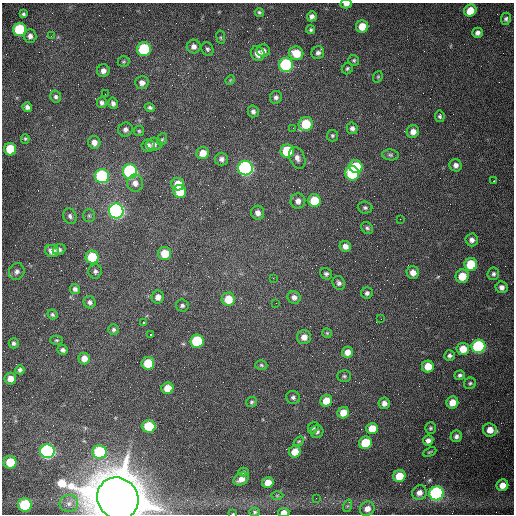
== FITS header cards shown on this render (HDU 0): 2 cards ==
NAXIS1  =                  512 /fastest changing axis
NAXIS2  =                  512 /next to fastest changing axis

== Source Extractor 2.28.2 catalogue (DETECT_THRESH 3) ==
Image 512 x 512 px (HDU 0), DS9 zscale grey, 1 PNG px = 1 image px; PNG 516 x 516 px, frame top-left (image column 1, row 512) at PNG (2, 3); each listed source drawn as its Kron ellipse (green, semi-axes under 4 px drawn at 4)
Background 1540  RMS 24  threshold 71.4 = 3 sigma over >= 5 px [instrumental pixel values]
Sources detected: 161; all 161 listed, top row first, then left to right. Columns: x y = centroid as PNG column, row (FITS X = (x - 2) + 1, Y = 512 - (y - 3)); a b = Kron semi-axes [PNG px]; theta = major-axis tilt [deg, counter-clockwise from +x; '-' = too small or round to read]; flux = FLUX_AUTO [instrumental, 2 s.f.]
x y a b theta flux
346 4 5 3 - 6.5e+03
470 10 6 5 - 2.4e+04
259 12 5 4 - 2.5e+03
23 14 4 3 - 2.9e+03
312 16 5 5 - 6.1e+03
506 19 6 5 - 3.7e+03
362 26 6 6 - 2.4e+04
19 29 6 6 - 9.5e+04
311 30 4 4 - 2.8e+03
478 33 5 5 - 6.5e+03
30 36 6 6 - 6.7e+03
51 36 2 2 - 1.2e+03
221 37 7 3 -82 2.0e+03
194 46 7 7 - 7.4e+03
144 49 7 7 - 1.3e+05
207 49 7 5 -61 3.4e+03
263 51 7 6 - 6.8e+03
258 53 7 6 - 1.2e+04
296 53 7 6 - 3.2e+04
318 53 7 6 - 5.7e+03
354 60 5 5 - 2.6e+03
124 62 6 5 - 2.4e+03
286 65 7 7 - 2.0e+05
347 69 6 5 - 2.8e+03
103 71 6 6 - 7.7e+03
378 77 6 4 68 2.0e+03
230 80 5 4 - 1.7e+03
142 83 7 6 - 8.1e+03
105 94 2 2 - 8.3e+02
56 97 6 5 - 4.1e+03
276 97 6 6 - 5.2e+03
102 103 5 5 - 4.7e+03
113 103 6 5 - 5.7e+03
27 107 5 4 - 5.8e+03
150 107 5 4 - 3.6e+03
253 111 6 5 - 5.1e+03
440 116 6 5 - 3.1e+03
306 124 7 6 - 6.1e+04
293 128 2 2 - 7.5e+02
352 128 6 5 - 5.1e+03
125 130 7 7 - 6.1e+03
139 131 5 5 - 2.3e+03
413 132 6 6 - 1.0e+04
332 136 6 5 - 3.0e+03
25 139 5 4 - 2.1e+03
162 139 6 5 - 2.5e+03
94 142 6 6 - 1.1e+04
154 144 7 6 - 5.2e+03
148 146 6 6 - 7.2e+03
10 149 6 6 - 5.9e+04
287 151 6 6 - 8.6e+04
203 153 6 6 - 1.8e+04
390 155 8 5 -7 3.5e+03
297 158 11 7 -68 9.0e+03
221 159 7 6 - 6.0e+03
456 165 6 6 - 7.1e+03
356 167 7 6 - 7.2e+04
245 168 7 7 - 4.4e+05
130 171 7 7 - 2.6e+05
352 173 7 7 - 1.2e+05
102 176 7 7 - 2.0e+05
493 181 2 2 - 1.4e+03
135 183 8 8 - 9.1e+03
178 184 6 6 - 2.7e+04
180 191 7 6 - 3.4e+04
298 201 7 7 - 9.0e+03
314 201 6 6 - 4.7e+04
365 208 7 6 - 3.6e+03
116 211 7 7 - 5.4e+05
258 213 7 6 - 8.7e+03
70 216 8 6 -62 4.7e+03
89 216 6 5 - 2.8e+03
400 219 2 2 - 3.6e+03
367 228 6 5 - 3.4e+03
472 240 6 6 - 6.8e+03
345 246 6 5 - 9.2e+03
59 249 6 5 - 4.5e+03
52 251 7 6 - 1.3e+04
165 254 6 6 - 3.3e+04
92 257 6 6 - 6.7e+04
471 264 6 6 - 5.7e+04
95 271 7 6 - 4.8e+03
17 272 8 7 - 6.1e+03
413 272 6 6 - 1.1e+04
326 274 6 5 - 3.8e+03
493 274 6 6 - 4.3e+03
462 276 7 6 - 2.9e+04
273 278 2 2 - 9.2e+02
339 283 7 6 - 4.7e+03
502 287 6 5 - 7.3e+03
75 289 5 4 - 5.1e+03
367 293 6 5 - 4.3e+03
158 297 6 6 - 9.5e+03
294 297 6 6 - 6.3e+03
228 299 6 6 - 3.2e+04
90 302 6 5 - 5.0e+03
276 303 2 2 - 1.1e+03
182 306 6 6 - 3.9e+03
52 315 5 4 - 2.9e+03
381 319 2 2 - 7.2e+02
143 322 3 2 - 2.2e+03
113 329 5 5 - 3.6e+03
327 333 5 5 - 1.9e+03
151 334 3 2 - 1.6e+03
304 337 7 7 - 1.2e+04
56 340 6 4 0 2.4e+03
197 341 6 6 - 1.0e+05
14 343 5 5 - 3.9e+03
478 346 7 6 - 2.0e+05
463 349 6 6 - 2.8e+04
63 350 5 4 - 4.4e+03
347 352 6 5 - 1.2e+04
450 356 5 5 - 4.5e+03
84 358 6 5 - 1.4e+04
148 363 6 6 - 4.4e+04
261 365 6 4 -17 2.6e+03
428 366 6 6 - 2.4e+04
20 370 4 4 - 3.9e+03
460 375 5 4 - 3.9e+03
344 376 7 5 0 3.3e+03
10 379 6 6 - 1.2e+04
470 383 6 5 - 3.1e+03
167 388 6 6 - 2.4e+04
293 397 7 6 - 4.3e+03
326 401 6 5 - 2.5e+04
252 402 6 5 - 2.6e+03
384 403 6 5 - 8.0e+03
452 403 6 6 - 1.9e+04
343 413 6 5 - 2.0e+04
148 426 7 6 - 6.2e+04
313 428 6 5 - 2.8e+03
430 428 6 5 - 3.0e+03
372 429 6 5 - 2.7e+04
490 430 7 6 - 1.7e+04
317 432 6 6 - 4.6e+03
456 436 6 5 - 5.2e+03
428 440 5 5 - 7.0e+03
299 441 5 4 - 2.1e+03
365 443 6 6 - 5.0e+04
47 451 7 7 - 4.2e+05
100 452 7 6 - 1.5e+05
295 452 6 5 - 2.1e+04
430 452 7 3 24 2.1e+03
10 462 6 6 - 4.1e+04
243 472 5 4 - 2.4e+03
399 476 6 6 - 3.3e+04
241 479 8 6 32 1.2e+04
268 482 6 5 - 1.8e+04
502 485 6 5 - 1.5e+04
419 493 7 7 - 1.1e+04
436 493 7 7 - 3.5e+05
277 496 6 4 0 2.2e+03
118 498 22 20 -50 1.5e+07
316 498 2 2 - 3.7e+03
69 503 9 8 - 8.8e+03
25 505 7 6 - 1.0e+05
347 506 6 4 71 2.1e+03
367 509 7 7 - 1.2e+04
255 512 5 4 - 2.9e+03
284 512 6 4 8 1.1e+04
233 514 3 2 - 1.0e+03
At the frame edge (FLAGS 8, measured only in part): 4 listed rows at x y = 346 4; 118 498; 284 512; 233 514